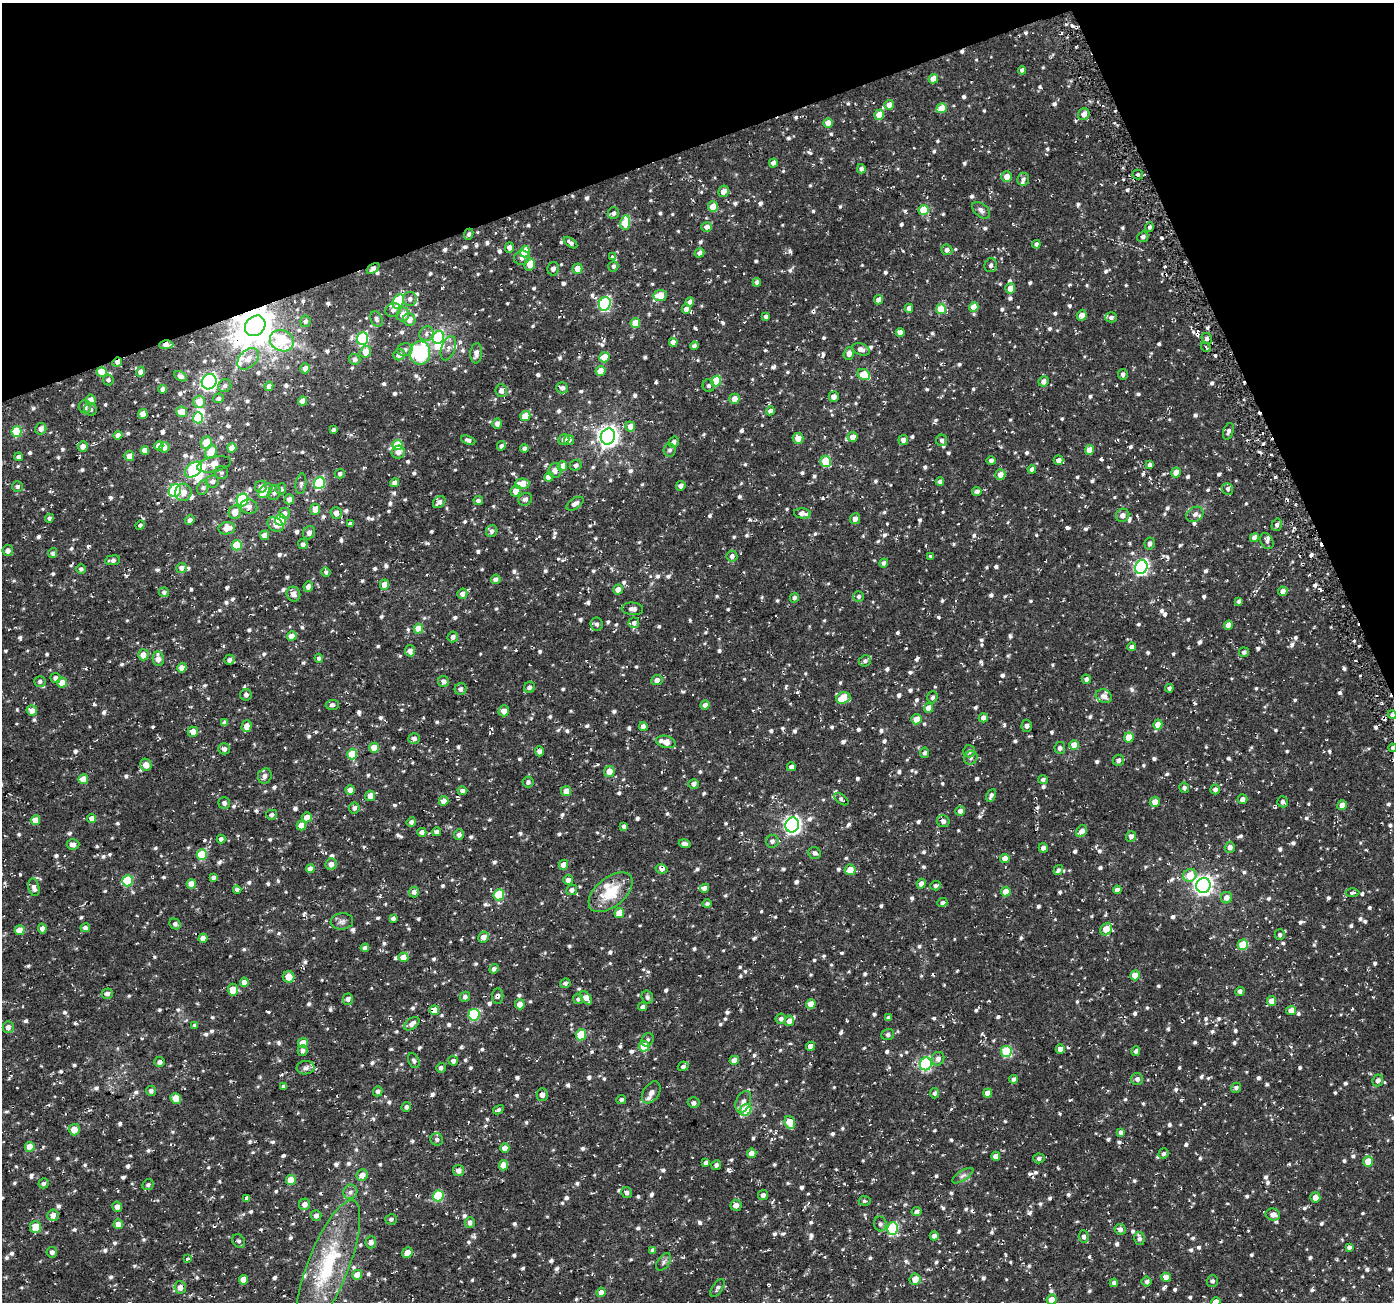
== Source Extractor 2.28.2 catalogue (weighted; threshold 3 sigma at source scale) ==
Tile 3 of 4 x 4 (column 3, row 1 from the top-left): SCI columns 2810-4201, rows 3990-5289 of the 5621 x 5436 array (HDU 1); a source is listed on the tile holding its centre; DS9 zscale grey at full resolution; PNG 1396 x 1304 px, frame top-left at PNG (2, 3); each listed source drawn as its Kron ellipse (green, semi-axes under 4 px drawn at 4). Shown black and unused: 18% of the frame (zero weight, under 2 of 3 exposures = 2% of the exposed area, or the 3 px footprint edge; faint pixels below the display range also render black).
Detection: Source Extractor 2.28.2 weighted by HDU 2 'WHT'; one run over the whole footprint, this tile lists its part. Background 0.0287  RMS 0.0075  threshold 0.034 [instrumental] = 3 sigma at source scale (4.5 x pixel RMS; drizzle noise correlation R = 1.50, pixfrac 1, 0.0396/0.0396 arcsec/px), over >= 5 px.
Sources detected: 1373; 3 inside a brighter object's white glare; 14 cosmic-ray / hot-pixel residue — neither listed nor drawn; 16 inside a brighter listed object's ellipse — not listed separately; of the other 1340, all 500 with FLUX_AUTO >= 1.84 (the completeness limit of this list) listed and drawn (840 fainter detections not listed), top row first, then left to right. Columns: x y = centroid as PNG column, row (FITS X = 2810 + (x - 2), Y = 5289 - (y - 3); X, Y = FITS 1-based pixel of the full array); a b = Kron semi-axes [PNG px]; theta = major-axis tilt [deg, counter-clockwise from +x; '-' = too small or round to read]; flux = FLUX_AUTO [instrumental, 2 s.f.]
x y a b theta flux
1022 70 4 4 - 2.8
933 79 5 4 - 7.8
889 105 5 4 - 4.7
942 108 5 4 - 12
1084 114 6 5 - 4.9
879 115 5 4 - 11
828 123 5 4 - 7
773 163 4 4 - 3.1
861 169 4 4 - 2.4
1138 174 5 4 - 2.5
1006 177 5 5 - 6.1
1023 179 6 6 - 2.3
723 191 6 5 - 5.1
713 207 5 5 - 11
923 210 5 5 - 19
981 210 10 6 -39 2.8
613 213 6 5 - 2.3
625 223 7 5 81 23
707 227 5 5 - 4.3
1149 227 4 4 - 1.8
469 234 6 4 65 1.9
1143 237 6 5 - 2.3
571 243 8 4 -37 2.4
1036 244 4 4 - 2.1
509 247 5 4 - 3.3
947 250 5 5 - 2.9
525 252 6 5 - 20
699 253 5 4 - 2.7
612 256 4 4 - 1.8
522 258 8 7 - 3
530 264 6 5 - 9.9
991 265 7 6 - 2.5
613 266 5 5 - 2.3
373 268 7 4 37 2.9
553 269 7 5 79 2.2
577 269 5 5 - 7.2
757 282 4 4 - 2.4
1010 288 5 5 - 6.7
660 296 7 5 9 13
410 299 7 7 - 3.3
879 300 5 4 - 4.4
398 302 7 5 65 41
690 302 5 4 - 4
605 304 7 6 - 89
974 307 5 4 - 8.2
909 308 4 4 - 3.3
686 309 4 4 - 3.8
941 309 5 5 - 17
393 310 8 6 27 3.3
403 314 7 6 - 7.6
1082 315 6 5 - 4.7
766 316 4 3 - 2
1111 317 6 5 - 1.9
376 319 8 5 -65 2.2
409 320 6 6 - 6.9
305 321 6 5 - 2.4
635 323 5 4 - 12
255 326 11 9 45 2100
900 332 4 4 - 4.2
426 334 7 6 - 2.9
438 337 6 5 - 48
1207 338 6 5 - 1.9
362 339 6 5 - 67
282 341 12 10 -25 34
673 342 4 4 - 4.6
166 345 7 4 0 5.6
694 346 4 4 - 2.2
1206 347 5 4 - 2.3
448 348 12 7 70 3.4
861 349 9 6 -21 4
405 350 7 6 - 2.6
365 352 6 5 - 11
420 353 12 10 86 46
476 353 10 6 85 3.9
849 353 6 5 - 4
399 355 6 5 - 4.1
604 357 5 5 - 13
248 359 13 8 45 7.1
354 359 6 5 - 2.8
117 362 5 4 - 3.4
305 368 5 4 - 5
600 371 5 5 - 8.3
102 372 5 5 - 13
140 372 5 4 - 3.4
1123 374 5 5 - 2.2
864 375 6 5 - 17
180 376 7 4 -27 2.2
108 380 5 5 - 1.8
716 381 5 5 - 22
1043 381 5 5 - 4
209 382 8 7 - 230
225 386 7 6 - 2.1
269 386 4 4 - 4.2
709 386 6 6 - 2
562 388 6 5 - 3.2
162 389 4 4 - 2.1
501 391 6 6 - 3.7
834 397 5 5 - 4.2
218 398 5 5 - 2.2
734 399 5 5 - 6.1
91 400 5 5 - 6.3
302 401 4 4 - 5.4
199 402 6 6 - 9.8
85 407 6 6 - 3.9
91 409 6 6 - 2
770 411 4 4 - 2.7
182 412 5 5 - 7.7
143 414 5 4 - 6.8
525 416 5 5 - 11
198 418 5 5 - 38
497 424 5 4 - 3.2
630 426 5 5 - 6.4
41 429 6 5 - 4.3
333 430 4 3 - 2.2
1228 431 8 5 72 2.6
17 432 5 5 - 29
118 435 4 4 - 4.9
608 436 8 7 - 430
852 437 5 5 - 6.1
798 438 5 5 - 6.7
564 439 6 5 - 3.6
468 440 7 4 -22 2.4
569 440 5 5 - 2.4
903 440 5 4 - 3.5
942 440 6 5 - 2
674 442 5 5 - 2.5
206 443 6 5 - 12
397 445 5 5 - 25
83 446 5 5 - 4.6
159 446 5 4 - 6.6
501 446 5 4 - 2.1
165 447 5 5 - 3.4
232 448 5 4 - 6.2
524 448 4 4 - 2.5
145 450 4 4 - 5.2
670 450 6 6 - 1.9
1090 450 5 4 - 8
211 452 7 5 61 13
398 452 6 6 - 4.2
129 456 5 5 - 4.4
19 457 4 4 - 2.4
1059 460 5 4 - 3.9
826 461 6 5 - 27
991 461 4 4 - 2.4
214 464 17 7 12 12
576 465 6 5 - 2.3
1150 465 4 3 - 2
562 466 5 4 - 6.3
1032 469 4 4 - 2.5
193 470 10 6 39 65
555 470 7 6 - 4
221 473 6 6 - 1.9
1176 473 5 5 - 7
340 474 5 4 - 2
1000 475 5 5 - 5.8
549 477 5 4 - 8.5
212 481 6 6 - 2.8
940 482 4 4 - 3.5
319 483 6 5 - 60
395 483 5 4 - 3.3
301 484 10 5 83 2
522 484 7 5 6 12
18 486 5 5 - 1.9
681 486 5 4 - 3.1
203 487 8 5 71 1.9
261 487 6 6 - 2.8
281 489 6 5 - 2.1
1228 489 6 5 - 1.9
175 491 6 6 - 70
265 491 8 5 48 15
516 491 6 5 - 6.4
183 492 8 8 - 6
977 492 4 4 - 3.2
274 493 7 6 - 2.1
289 499 5 4 - 5.1
525 499 7 6 - 2.6
242 500 6 5 - 60
478 501 4 4 - 2.4
439 502 7 5 40 2.7
575 504 9 5 33 4
249 507 8 7 - 3.8
315 509 5 5 - 7.4
235 512 7 6 - 7.8
285 513 5 5 - 3
336 513 6 5 - 4.5
802 513 8 5 -7 4.4
1195 514 9 7 33 3
1123 515 7 6 - 3.5
49 518 4 4 - 2
855 519 5 5 - 3.4
190 520 5 4 - 3.2
280 520 6 5 - 41
275 524 9 6 -36 4.9
350 524 4 4 - 2.7
140 525 5 4 - 1.9
1277 525 6 5 - 1.9
227 528 8 6 9 7.5
492 531 6 5 - 2.5
309 533 7 6 - 3
265 535 5 4 - 5.7
1254 538 5 4 - 4.3
1267 541 8 6 -60 2.3
1150 543 6 5 - 2.4
303 544 5 4 - 2.6
237 545 5 5 - 27
8 550 5 5 - 3
53 553 5 4 - 2.1
732 556 5 5 - 2.6
931 556 4 3 - 1.9
113 560 7 5 7 2.9
884 563 4 4 - 2.3
1141 567 7 6 - 150
181 568 5 5 - 3.9
81 569 4 4 - 2.1
326 572 5 4 - 1.9
496 579 5 4 - 3
384 585 5 4 - 9.2
308 587 5 5 - 3.6
618 590 5 5 - 4.9
1283 591 5 4 - 4.4
164 592 5 4 - 2.2
293 594 7 6 - 4.2
462 594 5 5 - 3.9
858 596 5 5 - 1.9
794 598 5 4 - 2
1239 601 4 3 - 1.9
632 609 11 6 -5 3.5
634 623 5 5 - 2.5
596 624 7 6 - 2.1
1228 625 4 4 - 5.2
418 629 5 4 - 11
292 636 5 4 - 6.2
453 637 5 5 - 2.9
1132 647 4 4 - 3.3
410 651 6 5 - 4.1
1244 652 5 4 - 2.4
143 655 5 5 - 6.2
319 658 4 4 - 1.9
158 659 7 5 -80 5.6
229 660 5 5 - 2.7
865 661 6 5 - 2.2
182 668 4 4 - 6.1
55 678 5 5 - 2.7
1086 679 4 4 - 2.5
657 680 5 5 - 3.6
40 681 5 5 - 2.1
444 681 6 5 - 3.1
62 683 5 5 - 9.4
530 687 6 5 - 2.1
1169 688 4 4 - 2.3
461 689 6 6 - 2.8
246 695 6 5 - 2.1
1104 696 8 6 -25 4
932 697 6 5 - 1.9
843 698 7 5 19 17
332 705 6 5 - 1.9
705 705 4 4 - 3.4
928 708 5 4 - 7.2
32 710 5 5 - 6.4
504 711 5 5 - 5
1392 715 4 4 - 2
983 718 4 4 - 4.4
916 719 5 5 - 8.1
224 723 4 4 - 3.4
1158 725 5 4 - 8.4
247 726 6 5 - 7.9
643 726 4 4 - 4.2
1027 726 6 5 - 1.9
193 732 5 5 - 6.9
1129 737 5 5 - 12
414 739 6 5 - 2.9
666 742 10 6 -15 8.6
1074 745 5 4 - 8.9
374 748 5 5 - 8.7
1060 748 6 5 - 2.1
1393 748 4 4 - 1.9
224 749 6 5 - 3
539 751 5 4 - 2.8
969 751 6 6 - 2.8
925 753 5 4 - 2.2
352 754 5 5 - 19
971 758 7 6 - 2.2
1118 760 5 5 - 2.8
146 765 6 5 - 7
791 767 4 4 - 2.7
609 771 5 5 - 7.8
265 776 8 7 - 3.4
83 779 5 4 - 9.4
1043 780 5 4 - 1.9
528 782 5 5 - 1.9
694 784 5 5 - 2.9
1184 788 5 5 - 2.1
1215 789 5 5 - 3.1
350 790 4 4 - 6.1
462 791 5 4 - 2.8
566 791 5 5 - 6.6
991 795 6 4 61 2.4
370 796 5 5 - 5.9
841 799 8 4 -38 2.3
1242 799 5 5 - 3.3
444 801 5 4 - 5.3
1155 802 5 5 - 6
1282 802 5 5 - 2.5
224 803 6 5 - 2.2
1342 805 5 4 - 5.4
354 808 5 5 - 2.9
960 811 5 5 - 3.2
272 815 5 5 - 2.2
307 817 5 5 - 6.1
92 818 4 4 - 5.4
35 820 5 4 - 10
943 821 6 6 - 2.7
411 822 4 4 - 2.7
301 825 5 4 - 9.3
792 825 7 6 - 260
624 826 4 4 - 2.7
1082 831 6 5 - 5.3
422 832 4 4 - 3.5
437 832 4 4 - 3.1
459 835 5 5 - 2.4
1131 836 5 5 - 2.7
221 839 4 4 - 2.3
772 841 6 6 - 2.5
73 844 6 5 - 3.6
685 844 6 4 -18 2.5
1230 847 5 5 - 3.2
1043 848 5 4 - 3.1
815 853 6 5 - 2.2
202 854 5 5 - 27
1005 858 4 4 - 7
331 864 6 5 - 4.4
563 865 5 4 - 6.9
310 869 4 4 - 4.9
662 869 6 4 -13 3.7
850 870 5 5 - 11
1058 870 5 4 - 2.2
1190 875 7 6 - 14
214 878 4 4 - 2.6
568 880 5 5 - 3.6
128 881 5 5 - 34
191 884 5 4 - 7.5
921 884 5 4 - 4.1
936 885 5 4 - 1.9
1203 885 7 7 - 340
34 887 9 5 -76 3.6
705 888 5 4 - 2.9
237 890 4 4 - 2
572 890 5 5 - 2.9
1117 890 4 4 - 4.4
414 892 5 5 - 2.8
611 892 26 14 39 25
1006 892 5 4 - 8.5
1352 893 7 4 2 1.9
499 895 6 5 - 30
1226 898 6 5 - 4.6
942 902 5 4 - 1.9
707 904 4 4 - 2
619 913 5 4 - 8.4
393 918 4 4 - 2.4
342 921 11 8 6 2.9
175 924 6 5 - 1.9
42 928 5 4 - 3.9
85 928 5 4 - 3.2
1106 929 6 5 - 12
20 930 5 5 - 8.4
1280 935 5 5 - 2
484 937 5 5 - 5
203 938 4 4 - 4.8
1243 945 5 5 - 23
365 948 4 4 - 3.3
403 957 5 5 - 7.4
494 969 5 4 - 2.4
1135 975 5 4 - 9.6
289 977 6 5 - 9.7
244 982 4 4 - 5.2
565 983 5 4 - 2.2
233 990 6 5 - 9.5
1240 991 5 4 - 2.2
107 994 5 5 - 2.8
498 996 7 5 85 2
465 997 5 4 - 2.6
647 997 6 5 - 2
586 998 8 4 -55 5.5
348 999 5 5 - 2.5
578 999 5 5 - 1.9
1271 1001 5 4 - 7.9
520 1004 5 5 - 6.8
811 1004 5 4 - 9.8
643 1007 4 4 - 2.1
434 1010 5 4 - 9
1291 1011 5 4 - 6.4
474 1015 6 5 - 48
888 1018 4 4 - 2.4
781 1019 5 5 - 2.2
789 1021 5 4 - 4.9
412 1024 8 5 38 3.8
195 1025 4 4 - 2
8 1027 6 5 - 4
581 1035 5 5 - 23
888 1035 6 5 - 2
648 1040 7 6 - 1.9
303 1043 5 5 - 11
644 1046 5 5 - 15
811 1046 4 4 - 5.4
1060 1049 4 4 - 5.4
303 1050 5 5 - 2.6
1006 1051 5 5 - 38
1136 1051 5 4 - 2
938 1059 7 6 - 3.5
734 1060 5 4 - 5.8
414 1061 8 5 -65 1.9
453 1061 5 5 - 3
160 1062 5 5 - 2.5
926 1064 6 5 - 91
683 1066 5 4 - 2.2
306 1068 9 6 9 3.3
441 1068 5 4 - 1.9
1013 1079 4 4 - 2.3
1137 1079 6 6 - 2.8
1378 1080 6 5 - 2.8
283 1086 4 4 - 1.9
1236 1088 5 4 - 2.1
151 1091 5 4 - 2.2
378 1091 5 4 - 2.3
651 1092 12 8 56 4.4
935 1093 5 4 - 1.9
987 1093 4 4 - 6
542 1095 6 5 - 3.4
176 1098 5 5 - 11
621 1100 5 4 - 1.9
743 1102 11 7 67 4
694 1103 6 5 - 2.3
406 1107 5 4 - 2
498 1110 6 4 29 1.9
746 1110 6 5 - 27
790 1122 7 5 -71 11
74 1130 6 5 - 8.9
1121 1132 4 4 - 2.9
437 1139 6 6 - 2
30 1147 5 5 - 10
505 1148 5 4 - 5.3
752 1153 5 4 - 5.8
1163 1154 5 5 - 1.9
996 1156 4 4 - 5.5
1039 1158 5 5 - 2
1368 1161 5 5 - 12
706 1163 4 4 - 2.5
503 1165 5 4 - 7.4
716 1165 5 4 - 2.1
458 1170 5 5 - 4.5
362 1175 6 5 - 5.4
963 1176 12 5 32 2.4
291 1180 5 5 - 16
43 1183 5 5 - 1.9
148 1185 6 5 - 1.9
350 1192 7 7 - 2.8
626 1192 6 5 - 2.5
763 1195 5 5 - 2.4
438 1196 5 5 - 36
1315 1197 5 5 - 5.4
247 1198 4 3 - 2.2
865 1201 6 4 -3 2
305 1204 6 5 - 4.3
736 1205 5 5 - 3.5
117 1207 5 5 - 4.1
917 1211 5 4 - 2.5
1273 1214 7 6 - 4.1
53 1215 6 5 - 5.2
316 1215 5 5 - 2.9
391 1219 6 5 - 1.9
470 1222 5 5 - 3.2
118 1224 5 4 - 5.1
880 1224 7 6 - 2.1
35 1227 6 5 - 13
892 1228 6 5 - 66
1120 1229 6 5 - 2.8
934 1236 4 4 - 2.5
1084 1237 6 5 - 2.5
1139 1239 6 5 - 2.5
239 1241 7 6 - 1.9
371 1242 6 5 - 3.1
1349 1247 4 3 - 2
653 1250 4 4 - 2.7
52 1252 5 5 - 2.5
407 1253 5 5 - 7.1
188 1259 3 3 - 2.4
664 1262 10 6 54 2.2
328 1266 70 20 68 64
357 1275 5 5 - 9.2
1166 1277 5 4 - 5.1
915 1279 5 5 - 8.6
243 1280 5 4 - 6.6
1212 1281 6 5 - 1.9
1147 1282 5 5 - 2
1114 1283 4 4 - 2.5
180 1287 6 6 - 5.4
717 1288 10 5 56 2.2
601 1292 5 4 - 5.3
1052 1300 5 5 - 8.5
1216 1302 5 4 - 5.7
Overlapping masked pixels (flux is a lower limit): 5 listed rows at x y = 469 234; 373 268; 255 326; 166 345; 117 362
Isophote crosses this tile's border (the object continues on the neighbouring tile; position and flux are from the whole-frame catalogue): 4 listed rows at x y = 1392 715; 1393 748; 1052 1300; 1216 1302